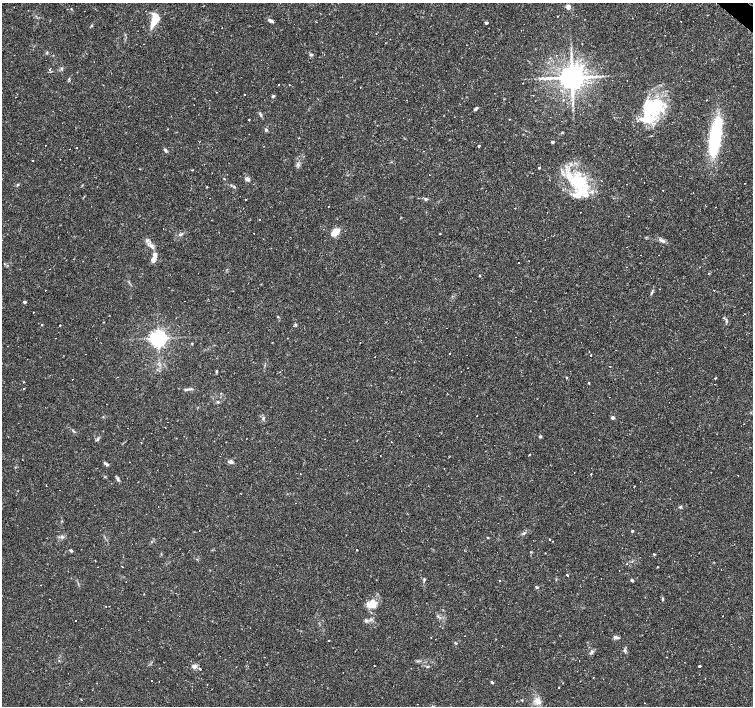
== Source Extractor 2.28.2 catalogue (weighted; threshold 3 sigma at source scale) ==
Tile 10 of 4 x 4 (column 2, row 3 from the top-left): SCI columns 1504-3005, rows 1637-3043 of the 6008 x 6021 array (HDU 1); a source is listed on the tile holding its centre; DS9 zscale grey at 2 x 2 block average (1 PNG px = mean of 2 x 2 image px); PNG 755 x 708 px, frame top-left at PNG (2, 3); no overlay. Shown black and unused: <1% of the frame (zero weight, under 2 of 3 exposures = <1% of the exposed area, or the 3 px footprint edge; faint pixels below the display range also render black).
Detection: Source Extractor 2.28.2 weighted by HDU 2 'WHT'; one run over the whole footprint, this tile lists its part. Background 0.0366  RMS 0.0033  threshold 0.0148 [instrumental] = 3 sigma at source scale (4.5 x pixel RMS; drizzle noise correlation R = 1.50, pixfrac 1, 0.0396/0.0396 arcsec/px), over >= 5 px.
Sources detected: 230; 1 inside a brighter object's white glare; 66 cosmic-ray / hot-pixel residue — not listed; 1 coinciding with a brighter row at this scale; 13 inside a brighter listed object's ellipse — not listed separately; the other 149 listed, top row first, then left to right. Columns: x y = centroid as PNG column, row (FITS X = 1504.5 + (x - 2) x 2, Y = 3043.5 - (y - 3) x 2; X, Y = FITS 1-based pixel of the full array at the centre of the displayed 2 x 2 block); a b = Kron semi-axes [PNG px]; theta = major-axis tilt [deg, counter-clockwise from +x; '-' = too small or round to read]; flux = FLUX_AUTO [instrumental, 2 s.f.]
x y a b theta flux
568 7 5 4 - 3.1
145 11 2 2 - 0.25
558 16 2 2 - 0.77
154 20 19 6 79 13
271 20 7 3 -22 1.9
681 21 2 2 - 0.3
486 23 4 3 - 1.2
294 24 2 2 - 0.58
91 26 5 2 - 0.69
47 53 3 3 - 0.68
311 55 4 3 - 1.5
94 62 2 2 - 0.21
49 69 2 2 - 0.53
61 69 4 3 - 1.1
572 77 6 5 - 1300
69 79 3 3 - 0.71
523 83 2 2 - 0.26
278 85 2 2 - 0.38
289 85 2 2 - 1.5
360 87 2 2 - 2
216 92 2 2 - 0.3
273 96 4 3 - 1.2
563 100 2 2 - 0.46
573 103 3 2 - 0.74
476 108 5 3 - 1.4
652 109 29 23 -21 40
261 115 5 2 - 0.87
249 119 3 2 - 0.42
509 119 2 2 - 0.3
167 129 2 2 - 1
266 130 4 3 - 1.2
299 138 2 2 - 0.45
715 138 33 9 79 75
552 142 3 3 - 1.1
45 145 2 2 - 0.31
479 146 2 2 - 1.2
609 147 2 2 - 0.49
77 148 2 2 - 1.4
165 150 5 4 - 1.4
33 161 2 2 - 1.4
298 164 3 3 - 1
539 168 2 2 - 1.9
140 169 2 2 - 0.38
247 179 5 4 - 3.1
579 181 34 20 -49 42
18 184 4 3 - 0.74
234 187 4 3 - 0.96
663 190 2 2 - 1.5
246 199 2 2 - 0.93
426 199 4 4 - 1.3
547 213 2 2 - 0.54
259 219 2 2 - 0.75
335 232 9 6 40 9.5
254 233 2 2 - 0.43
440 234 2 2 - 0.41
180 235 5 3 - 1.3
545 239 2 2 - 0.61
661 241 8 3 -35 1.8
151 246 9 4 -51 3.4
627 247 2 2 - 0.64
155 255 9 6 89 4.2
626 267 2 2 - 0.25
480 276 3 2 - 0.52
45 290 2 2 - 0.37
714 290 2 2 - 0.42
652 293 6 3 64 1.1
184 301 2 2 - 0.22
24 302 3 2 - 2.6
33 312 2 2 - 0.55
42 325 2 2 - 0.64
60 325 2 2 - 0.67
296 325 3 2 - 0.72
447 328 2 2 - 1.1
158 338 4 4 - 400
360 343 2 2 - 0.37
192 344 3 2 - 0.56
449 354 2 2 - 0.38
610 366 2 2 - 0.42
216 371 5 2 - 0.76
566 377 3 3 - 0.52
715 378 2 2 - 0.81
588 383 2 2 - 0.79
715 384 2 2 - 0.69
23 389 2 2 - 0.75
186 389 5 3 - 1.2
218 402 4 3 - 0.7
477 416 2 2 - 0.28
263 418 5 3 - 1.2
613 418 3 2 - 3.3
167 422 2 2 - 0.23
73 430 3 3 - 0.7
540 436 3 3 - 1.2
226 442 2 2 - 0.29
391 442 2 2 - 1
141 443 3 2 - 0.44
530 454 2 2 - 0.85
229 461 6 4 46 1.8
106 464 8 3 -28 1.4
591 474 2 2 - 0.48
118 479 8 3 -61 1.4
634 486 2 2 - 0.34
60 490 2 2 - 0.33
158 506 2 2 - 0.3
680 507 3 2 - 0.73
632 531 2 2 - 1.2
524 533 5 3 - 1.2
62 537 6 3 -6 1.6
488 537 2 2 - 0.72
550 539 2 2 - 0.72
71 550 4 3 - 1.1
357 550 2 2 - 0.47
531 552 3 2 - 0.47
545 553 2 2 - 0.35
654 554 3 3 - 0.8
627 564 2 2 - 0.4
122 566 2 2 - 0.75
657 567 3 2 - 0.38
448 575 2 2 - 0.48
567 575 2 2 - 1.4
424 579 4 3 - 0.95
632 580 3 3 - 1.2
499 581 2 2 - 1
41 585 2 2 - 0.69
536 587 4 3 - 0.72
50 599 2 2 - 0.71
662 599 4 3 - 0.82
372 604 12 8 59 9.9
106 606 2 2 - 0.33
179 616 2 2 - 0.35
101 628 2 2 - 0.26
616 637 7 3 -10 1.9
431 638 2 2 - 0.67
329 640 3 2 - 0.53
625 650 4 3 - 1.2
592 652 4 3 - 1
374 665 2 2 - 1.8
194 666 6 5 - 3.1
700 666 2 2 - 2.2
427 667 4 3 - 0.78
200 669 3 2 - 0.99
593 677 2 2 - 0.42
151 681 2 2 - 1.6
492 682 5 2 - 0.87
207 685 2 2 - 0.68
559 688 2 2 - 0.63
81 699 2 2 - 0.39
522 700 4 2 - 0.49
537 701 11 7 -37 5.2
417 704 2 2 - 0.45
Diffuse or blended objects may show on this block-average render without a row.